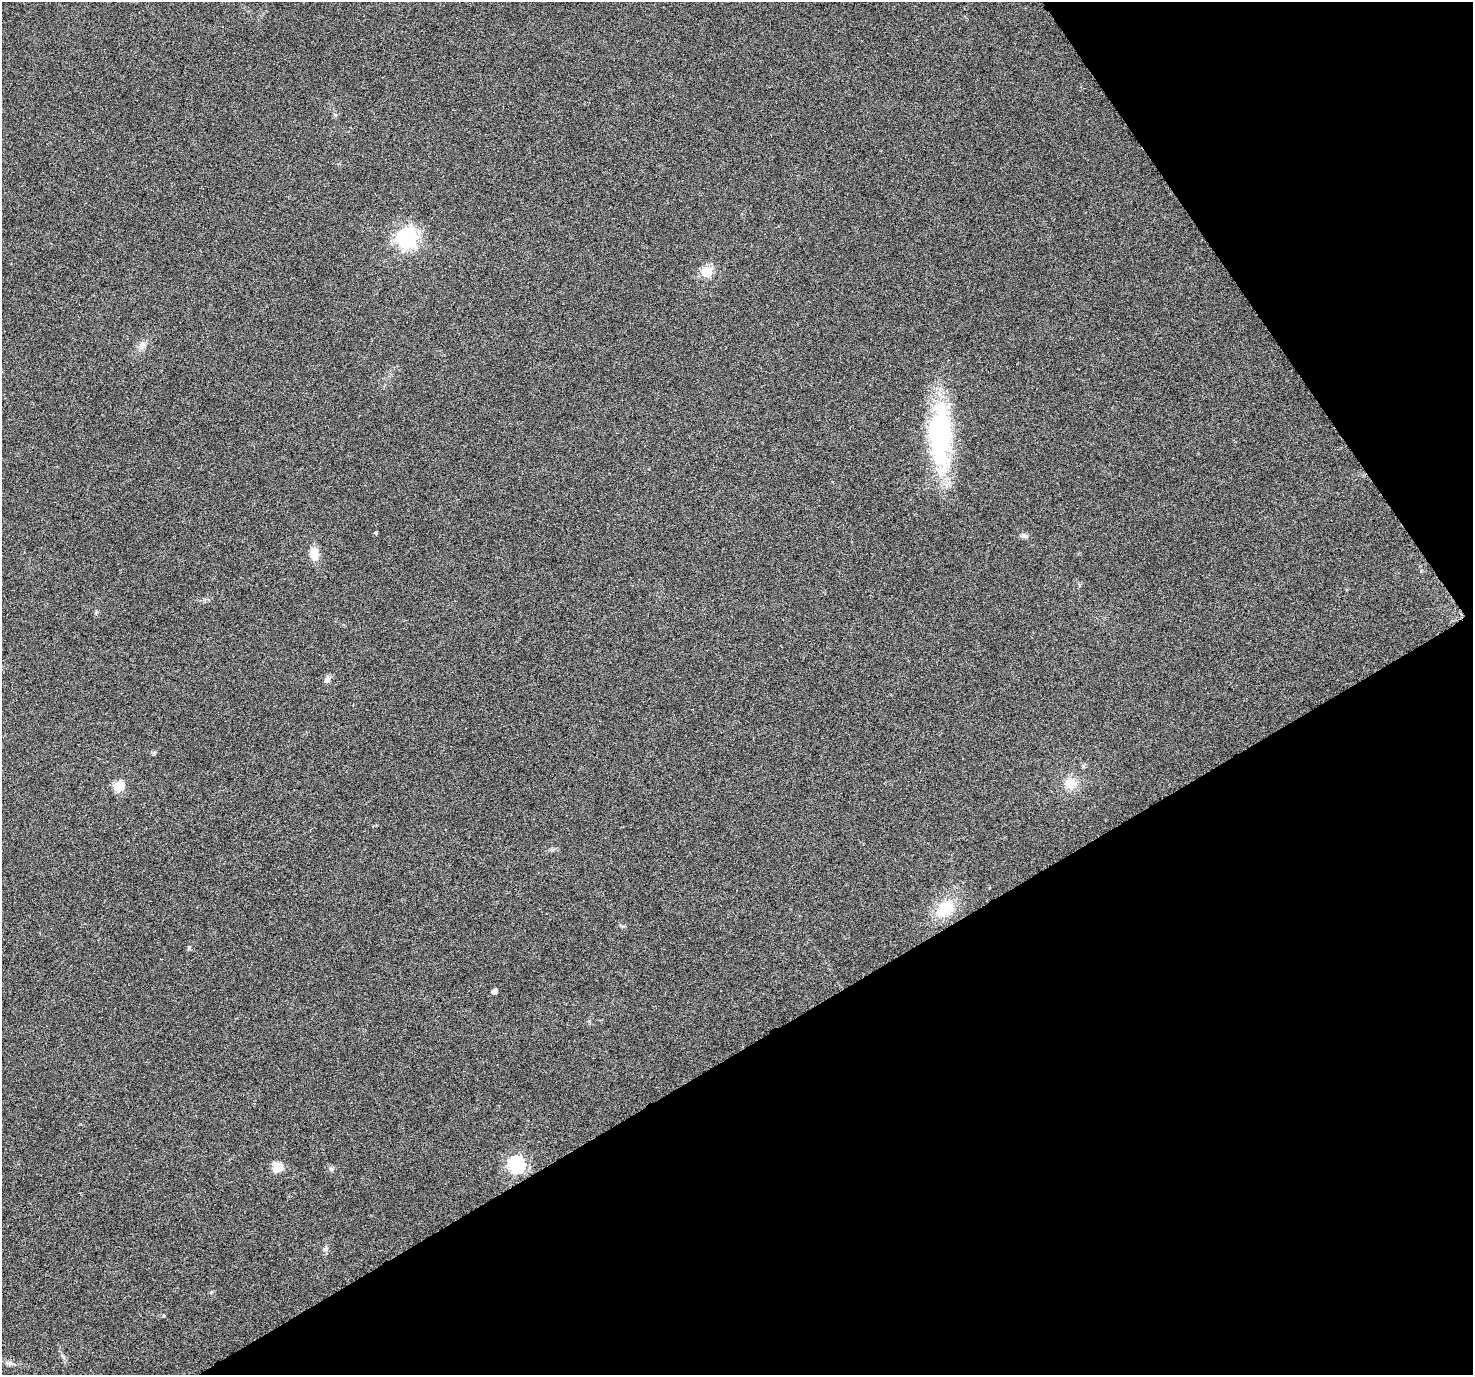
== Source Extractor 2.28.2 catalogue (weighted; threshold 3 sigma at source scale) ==
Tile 12 of 4 x 4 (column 4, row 3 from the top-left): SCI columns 4415-5885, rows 1498-2870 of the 5894 x 5802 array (HDU 1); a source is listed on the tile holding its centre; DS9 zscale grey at full resolution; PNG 1475 x 1377 px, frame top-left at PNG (2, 2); no overlay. Shown black and unused: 31% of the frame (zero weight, under 3 of 6 exposures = <1% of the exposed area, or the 3 px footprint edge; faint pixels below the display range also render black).
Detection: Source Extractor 2.28.2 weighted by HDU 2 'WHT'; one run over the whole footprint, this tile lists its part. Background 0.0244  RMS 0.0036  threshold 0.0148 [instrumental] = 3 sigma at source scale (4.09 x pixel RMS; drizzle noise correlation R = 1.36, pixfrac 0.8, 0.0396/0.0396 arcsec/px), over >= 5 px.
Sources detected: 17; all 17 listed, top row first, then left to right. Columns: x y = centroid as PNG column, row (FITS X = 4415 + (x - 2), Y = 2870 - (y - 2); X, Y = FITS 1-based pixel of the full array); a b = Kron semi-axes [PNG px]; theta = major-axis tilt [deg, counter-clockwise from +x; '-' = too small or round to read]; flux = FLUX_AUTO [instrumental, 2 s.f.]
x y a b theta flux
406 238 8 8 - 150
707 272 6 6 - 25
142 345 11 8 44 1.7
940 437 79 23 -90 52
375 533 4 3 - 0.42
1024 536 10 6 -9 1.1
314 554 16 9 -84 4.3
327 680 10 7 45 1.2
1071 783 15 14 - 5
119 786 12 10 27 5.2
945 909 19 13 47 11
189 947 5 5 - 0.41
494 991 4 4 - 1.6
516 1164 7 7 - 69
277 1168 13 13 - 3
331 1169 7 4 -45 0.59
325 1248 8 4 45 0.66
Unlisted compact peaks at least as high as the median listed source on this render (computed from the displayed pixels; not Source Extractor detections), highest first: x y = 1083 766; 96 612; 63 1357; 154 753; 163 1316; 10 1363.